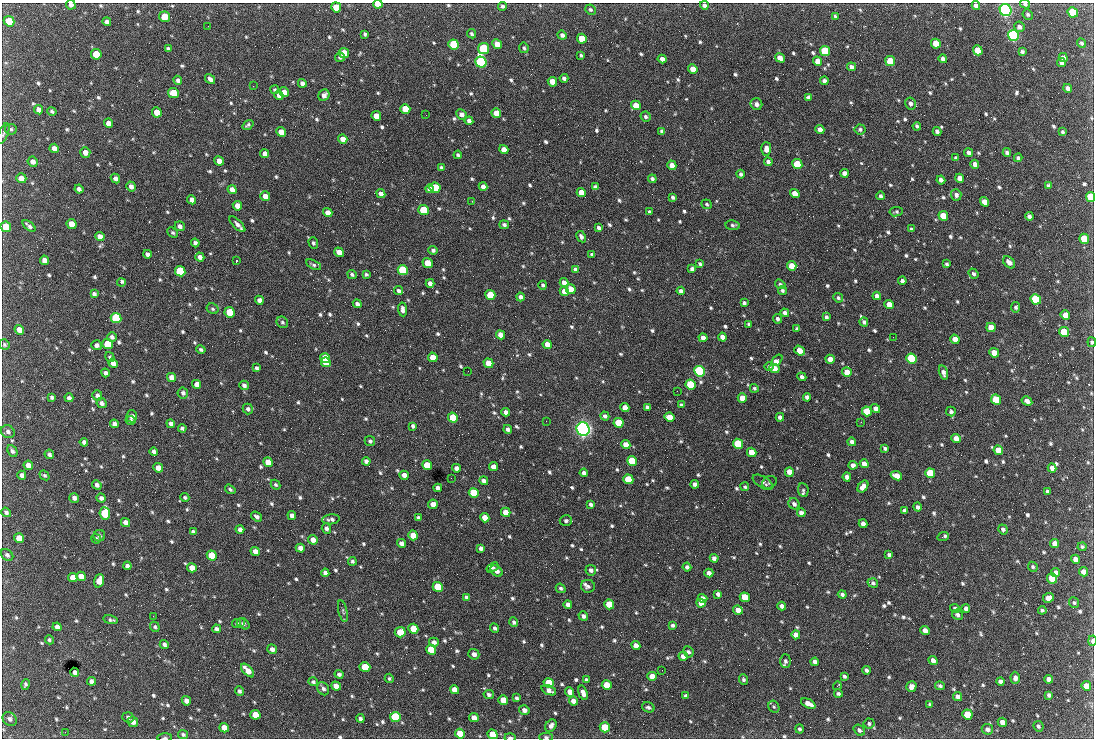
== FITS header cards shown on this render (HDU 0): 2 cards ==
NAXIS1  =                 1092 /fastest changing axis
NAXIS2  =                  736 /next to fastest changing axis

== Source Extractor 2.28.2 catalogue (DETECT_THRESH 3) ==
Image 1092 x 736 px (HDU 0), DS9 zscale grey, 1 PNG px = 1 image px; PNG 1096 x 740 px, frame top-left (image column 1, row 736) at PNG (2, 3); each listed source drawn as its Kron ellipse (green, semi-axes under 4 px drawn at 4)
Background 1910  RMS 40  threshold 121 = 3 sigma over >= 5 px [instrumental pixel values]
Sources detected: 870; of the 870, the 500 brightest by FLUX_AUTO listed and drawn (370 fainter detections omitted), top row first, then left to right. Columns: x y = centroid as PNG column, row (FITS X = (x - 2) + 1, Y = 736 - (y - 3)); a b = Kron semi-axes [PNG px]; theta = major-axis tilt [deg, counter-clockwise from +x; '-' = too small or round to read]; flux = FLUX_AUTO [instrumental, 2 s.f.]
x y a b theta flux
378 4 5 3 - 4.2e+04
1025 4 5 4 - 7.6e+03
71 5 5 4 - 1.1e+04
704 5 4 4 - 1.0e+04
502 6 4 4 - 6.1e+03
976 6 4 4 - 1.2e+04
336 7 5 5 - 5.7e+04
590 10 5 5 - 5.2e+03
1006 10 6 5 - 1.1e+06
1073 12 5 5 - 1.5e+05
1028 14 5 5 - 5.5e+03
835 16 4 3 - 5.2e+03
165 17 5 5 - 4.8e+04
9 21 5 5 - 7.5e+04
107 22 4 4 - 1.0e+04
208 26 2 2 - 4.6e+03
1019 27 5 5 - 9.9e+03
365 34 4 3 - 5.4e+03
471 34 5 4 - 5.0e+03
562 35 5 4 - 9.5e+03
1013 35 6 5 - 7.2e+05
582 39 5 4 - 5.7e+04
1082 43 5 4 - 6.5e+03
454 44 5 5 - 1.6e+05
497 44 5 4 - 3.8e+04
936 44 5 4 - 5.5e+04
524 48 5 4 - 5.1e+03
168 49 4 3 - 6.0e+03
483 49 5 5 - 2.7e+05
978 50 5 4 - 5.7e+04
825 51 5 5 - 2.0e+05
1022 52 3 3 - 5.9e+03
344 53 5 5 - 4.5e+04
96 54 5 5 - 7.7e+04
581 55 4 3 - 4.9e+03
340 57 5 4 - 5.9e+03
1063 57 4 4 - 1.1e+04
780 58 5 4 - 2.1e+04
662 59 4 4 - 1.6e+04
943 59 4 4 - 9.7e+03
818 61 5 4 - 2.5e+04
890 61 5 4 - 9.0e+04
481 62 6 5 - 5.5e+05
1061 63 4 4 - 9.1e+03
851 67 4 4 - 1.0e+04
693 69 5 4 - 3.0e+04
564 78 4 3 - 8.4e+03
210 79 5 4 - 1.0e+04
178 80 5 4 - 7.7e+03
824 81 4 4 - 1.0e+04
552 82 5 4 - 4.1e+04
302 83 4 4 - 1.2e+04
253 86 2 2 - 1.9e+04
1068 88 4 4 - 1.2e+04
275 90 4 4 - 5.0e+03
284 92 5 4 - 1.9e+04
173 93 5 5 - 6.2e+04
279 95 4 4 - 1.3e+04
324 95 6 5 - 1.4e+04
809 97 4 4 - 8.8e+03
911 103 6 5 - 9.4e+03
756 104 6 5 - 1.2e+04
636 105 5 4 - 3.1e+04
405 109 5 5 - 5.0e+04
38 110 5 4 - 1.4e+04
52 111 4 4 - 5.5e+03
157 112 5 4 - 3.8e+04
496 113 5 5 - 3.4e+04
462 114 5 5 - 1.3e+04
426 115 2 2 - 6.3e+03
376 116 5 4 - 2.6e+04
646 117 5 5 - 6.4e+03
469 121 4 4 - 1.1e+04
109 123 5 4 - 2.1e+04
248 125 6 3 36 5.9e+03
917 126 4 3 - 6.2e+03
11 129 6 5 - 5.5e+03
860 129 5 5 - 5.8e+03
820 130 5 4 - 1.6e+04
662 131 4 4 - 7.0e+03
937 131 4 3 - 8.6e+03
281 132 5 4 - 2.6e+04
1063 132 4 3 - 4.9e+03
3 133 11 5 68 6.0e+03
343 139 5 4 - 2.3e+04
54 148 4 4 - 1.5e+04
766 149 7 5 89 1.6e+04
504 150 5 4 - 2.8e+04
85 152 5 5 - 1.7e+04
1007 152 4 3 - 7.2e+03
969 153 4 4 - 9.5e+03
265 154 4 4 - 1.2e+04
458 155 4 3 - 5.7e+03
956 158 4 3 - 6.6e+03
1018 158 4 3 - 7.0e+03
219 161 5 4 - 2.0e+04
33 162 5 5 - 1.2e+04
768 162 4 4 - 7.7e+03
797 164 5 5 - 1.4e+05
975 164 4 4 - 1.3e+04
672 165 5 4 - 1.8e+04
441 168 4 3 - 5.3e+03
844 173 4 4 - 1.3e+04
741 174 4 4 - 5.8e+03
21 178 5 5 - 2.0e+04
960 178 4 4 - 2.3e+04
115 179 5 4 - 1.1e+04
652 179 4 4 - 7.7e+03
941 180 4 4 - 1.1e+04
131 186 5 4 - 1.2e+04
1048 186 4 4 - 6.4e+03
483 187 4 4 - 1.1e+04
595 187 4 4 - 1.0e+04
435 188 5 5 - 1.5e+05
79 189 4 4 - 8.5e+03
429 189 4 4 - 1.1e+04
232 190 5 4 - 1.8e+04
581 192 5 4 - 3.2e+04
381 194 5 4 - 1.2e+04
795 194 5 4 - 3.1e+04
956 195 5 5 - 8.9e+03
265 196 5 4 - 1.8e+04
881 196 4 3 - 6.3e+03
673 197 4 3 - 5.9e+03
1091 197 5 4 - 9.9e+04
192 200 4 4 - 1.6e+04
472 201 3 2 - 7.9e+03
984 202 5 4 - 2.6e+04
707 204 5 4 - 4.7e+03
237 206 5 4 - 2.2e+04
424 210 5 5 - 1.4e+05
650 212 4 3 - 5.4e+03
896 212 7 4 8 5.1e+03
328 213 5 4 - 2.4e+04
943 216 5 4 - 5.5e+04
1029 216 4 4 - 8.1e+03
72 224 5 5 - 3.2e+04
237 224 10 4 -44 1.1e+04
504 225 5 4 - 6.8e+03
733 225 7 4 -6 5.6e+03
29 226 7 3 -40 6.7e+03
180 226 5 4 - 9.3e+03
6 227 5 5 - 9.8e+04
599 228 4 3 - 7.0e+03
911 229 4 3 - 5.4e+03
173 233 6 4 -42 4.9e+03
100 237 5 4 - 1.8e+04
581 237 6 4 -60 8.4e+03
1084 239 5 4 - 7.6e+04
195 243 4 4 - 8.7e+03
313 243 6 4 -71 4.7e+03
433 250 4 4 - 6.4e+03
339 252 5 4 - 2.0e+04
147 254 4 4 - 9.6e+03
592 254 4 3 - 6.0e+03
200 257 4 4 - 1.1e+04
44 260 5 4 - 1.6e+04
236 261 3 2 - 1.1e+05
1009 262 7 5 -45 1.5e+04
428 263 5 4 - 5.4e+04
700 264 4 3 - 5.7e+03
947 264 4 3 - 4.8e+03
313 265 8 4 -27 5.4e+03
792 266 5 4 - 4.0e+04
575 269 4 4 - 9.0e+03
692 269 4 4 - 8.2e+03
403 270 5 5 - 2.5e+05
180 271 5 5 - 2.0e+05
352 274 5 4 - 5.5e+03
366 274 4 3 - 5.1e+03
974 274 5 4 - 6.8e+03
902 281 4 3 - 9.1e+03
564 282 4 4 - 1.5e+04
121 283 4 3 - 1.4e+04
430 283 4 4 - 1.2e+04
780 284 5 4 - 5.9e+03
543 285 4 4 - 6.1e+03
571 289 5 5 - 2.8e+04
782 290 4 4 - 6.1e+03
398 291 4 4 - 6.7e+03
564 291 5 4 - 2.4e+04
681 291 4 4 - 9.4e+03
94 294 4 4 - 7.8e+03
490 295 5 5 - 8.2e+04
877 296 4 4 - 1.1e+04
520 297 4 4 - 9.3e+03
838 298 5 4 - 5.5e+03
1036 299 5 5 - 2.5e+05
259 300 4 4 - 1.2e+04
744 303 4 3 - 6.7e+03
357 304 4 3 - 8.7e+03
889 304 5 4 - 2.6e+04
1016 307 5 4 - 6.5e+03
213 309 6 5 - 5.1e+03
402 309 7 4 -83 1.1e+04
230 312 5 5 - 8.7e+04
785 313 4 4 - 1.1e+04
1065 315 5 4 - 4.2e+04
826 317 4 3 - 6.3e+03
116 318 5 5 - 3.0e+05
778 319 5 4 - 7.5e+03
282 322 6 5 - 5.6e+03
864 322 4 4 - 7.2e+03
749 324 4 3 - 5.7e+03
991 327 5 4 - 3.4e+04
797 329 4 4 - 6.0e+03
19 330 5 4 - 2.6e+04
1064 332 5 5 - 9.0e+04
500 335 5 4 - 1.7e+04
112 337 5 4 - 8.8e+03
722 337 4 4 - 1.5e+04
893 337 2 2 - 1.5e+04
703 338 4 4 - 1.5e+04
955 339 5 4 - 2.3e+04
1092 342 5 4 - 4.8e+03
108 344 5 5 - 1.1e+05
547 344 4 4 - 2.0e+04
4 345 5 5 - 5.2e+03
96 345 5 5 - 9.9e+03
201 349 5 4 - 5.7e+03
800 351 6 4 -38 3.4e+04
994 353 5 4 - 3.5e+04
110 357 5 4 - 4.8e+03
433 357 5 4 - 3.8e+04
325 358 5 4 - 6.9e+04
911 358 5 5 - 2.6e+05
830 359 5 4 - 2.3e+04
777 360 7 3 50 2.5e+04
326 362 5 4 - 7.4e+04
113 363 5 4 - 1.4e+04
488 363 5 4 - 4.5e+04
769 366 4 4 - 5.6e+03
256 368 4 4 - 6.5e+03
774 368 5 4 - 2.6e+04
468 371 2 2 - 5.4e+03
699 371 5 5 - 6.3e+05
847 372 5 4 - 3.2e+04
105 373 4 4 - 9.5e+03
943 373 7 4 -74 1.1e+04
171 377 5 4 - 1.6e+04
802 377 5 4 - 7.5e+03
197 384 5 4 - 1.9e+04
691 384 5 4 - 1.6e+05
244 385 5 4 - 7.9e+03
754 388 4 4 - 4.7e+03
677 391 2 2 - 6.0e+03
183 393 5 5 - 7.6e+03
97 395 5 4 - 9.9e+03
52 397 4 3 - 6.0e+03
807 397 4 4 - 1.1e+04
69 398 4 4 - 7.8e+03
742 398 5 4 - 3.7e+04
996 400 5 5 - 9.5e+04
1027 401 5 4 - 1.1e+04
102 403 5 4 - 8.8e+03
681 405 4 3 - 5.7e+03
625 407 5 4 - 2.3e+04
647 407 4 4 - 7.3e+03
876 408 5 4 - 1.2e+04
248 409 5 5 - 7.6e+03
867 411 5 4 - 9.3e+04
951 411 5 4 - 7.2e+03
506 412 4 4 - 1.1e+04
132 416 6 5 - 1.3e+04
605 416 4 4 - 8.9e+03
669 417 5 4 - 3.2e+04
780 417 4 4 - 9.5e+03
453 418 5 4 - 1.3e+05
131 421 5 4 - 6.3e+03
546 421 2 2 - 6.5e+03
861 422 2 2 - 7.7e+03
618 423 5 4 - 1.1e+05
114 424 4 4 - 1.0e+04
171 424 4 4 - 1.1e+04
413 426 4 4 - 6.9e+03
182 428 4 4 - 6.9e+03
508 429 4 4 - 8.4e+03
583 429 7 6 - 1.5e+06
8 432 7 6 - 9.5e+03
956 438 5 4 - 2.1e+04
370 441 5 5 - 6.0e+03
84 442 4 4 - 8.9e+03
852 442 4 4 - 9.0e+03
738 444 5 5 - 1.5e+05
626 445 5 4 - 2.8e+04
885 448 4 3 - 6.1e+03
998 450 5 4 - 4.2e+04
12 451 6 4 -63 7.9e+03
154 452 4 4 - 9.4e+03
752 452 5 4 - 3.6e+04
49 454 5 4 - 7.7e+03
366 461 4 4 - 1.0e+04
632 461 5 5 - 1.2e+05
268 462 5 4 - 4.3e+04
864 464 4 4 - 1.6e+04
28 465 5 4 - 1.9e+04
427 465 5 4 - 5.8e+04
853 465 4 4 - 1.3e+04
493 467 4 4 - 2.0e+04
158 468 5 4 - 2.4e+04
456 468 4 4 - 1.2e+04
1052 468 4 4 - 1.4e+04
789 472 5 4 - 3.0e+04
584 473 4 4 - 1.0e+04
930 473 5 4 - 1.5e+05
22 475 4 4 - 1.1e+04
45 475 5 4 - 4.8e+03
404 475 5 4 - 1.8e+04
896 476 6 4 -23 2.4e+04
847 477 4 4 - 1.3e+04
451 478 2 2 - 5.1e+03
628 479 5 5 - 9.1e+04
484 481 5 4 - 1.0e+04
763 482 11 5 -32 9.5e+03
769 482 7 6 - 6.4e+03
695 484 4 4 - 1.1e+04
97 485 5 4 - 1.0e+04
276 485 5 4 - 5.2e+03
745 487 4 4 - 4.9e+03
863 487 7 4 54 1.7e+04
438 488 4 4 - 1.3e+04
230 489 5 4 - 5.2e+03
803 490 7 5 -83 4.8e+03
1048 491 4 3 - 5.3e+03
474 493 5 5 - 1.8e+05
185 497 4 4 - 5.3e+03
74 498 5 4 - 1.0e+04
101 498 5 4 - 9.6e+03
433 504 5 4 - 1.7e+04
591 504 4 3 - 7.0e+03
794 504 6 5 - 8.8e+03
918 507 4 4 - 9.5e+03
904 511 4 4 - 6.9e+03
6 512 5 4 - 7.1e+03
506 512 5 4 - 3.1e+04
105 513 6 5 - 1.6e+05
801 513 4 4 - 9.6e+03
292 515 4 4 - 1.2e+04
257 517 6 4 -37 8.4e+03
418 517 4 3 - 4.6e+03
485 518 5 4 - 3.1e+04
331 519 9 5 5 8.6e+03
566 521 6 5 - 7.4e+03
125 522 5 4 - 1.5e+04
863 524 4 4 - 1.3e+04
326 528 5 4 - 8.1e+03
240 529 4 4 - 1.1e+04
1003 529 5 4 - 8.2e+03
193 532 4 3 - 6.5e+03
413 535 5 4 - 4.7e+04
99 536 6 5 - 5.8e+03
943 537 6 3 24 8.4e+03
19 538 5 5 - 4.3e+04
96 539 5 4 - 5.0e+03
313 540 5 4 - 1.9e+04
401 543 5 4 - 1.3e+04
1055 543 5 4 - 1.7e+04
1082 547 4 4 - 5.0e+03
300 548 4 4 - 1.5e+04
481 548 4 4 - 8.4e+03
255 551 5 4 - 1.7e+04
7 555 7 5 -44 7.7e+03
212 555 5 5 - 8.4e+04
889 555 4 3 - 5.9e+03
714 558 4 4 - 9.8e+03
1076 559 4 4 - 2.1e+04
352 561 4 4 - 5.8e+03
127 566 4 4 - 9.6e+03
687 567 4 4 - 7.2e+03
1033 567 5 4 - 4.9e+03
192 568 5 4 - 2.3e+04
493 568 6 4 31 6.0e+03
591 570 5 5 - 9.1e+03
496 571 7 5 -43 1.3e+04
1056 572 4 4 - 1.1e+04
1084 572 5 4 - 1.8e+04
325 573 4 4 - 9.7e+03
709 573 4 4 - 1.3e+04
81 576 5 4 - 2.4e+04
73 577 5 4 - 2.7e+04
1052 578 5 5 - 1.2e+05
99 581 7 5 70 2.9e+04
873 583 5 4 - 6.4e+03
588 586 7 6 - 9.4e+03
438 587 5 5 - 1.2e+05
561 588 5 4 - 5.3e+03
718 594 4 4 - 9.5e+03
842 594 4 4 - 6.3e+03
466 597 4 4 - 6.8e+03
745 597 5 4 - 6.3e+04
703 598 5 4 - 1.8e+04
1049 598 6 5 - 2.8e+04
701 603 4 4 - 2.1e+04
1074 603 5 5 - 5.2e+03
609 604 5 4 - 7.6e+04
568 605 4 4 - 1.3e+04
782 606 4 4 - 1.1e+04
955 608 5 4 - 6.7e+03
966 608 4 4 - 8.7e+03
738 610 5 4 - 2.3e+04
1042 610 4 4 - 5.6e+03
343 611 11 4 -77 6.3e+03
957 615 5 5 - 7.3e+03
153 616 2 2 - 1.0e+04
583 616 5 4 - 9.5e+03
111 620 7 4 -11 6.0e+03
240 622 3 3 - 5.8e+03
514 622 5 4 - 6.2e+03
237 624 4 3 - 5.4e+03
243 624 7 5 -38 5.4e+03
672 625 3 3 - 6.6e+03
57 627 5 4 - 1.3e+04
155 627 5 4 - 5.3e+03
495 628 5 4 - 6.8e+03
216 629 4 4 - 8.6e+03
413 629 5 5 - 5.9e+04
925 631 5 4 - 1.9e+04
400 632 5 5 - 5.4e+04
796 635 4 4 - 1.9e+04
49 640 5 4 - 5.3e+03
1092 641 5 3 - 1.2e+04
434 642 5 4 - 9.8e+03
164 644 5 4 - 9.0e+03
636 645 5 4 - 1.8e+04
272 649 5 4 - 1.1e+04
431 650 5 5 - 9.6e+04
688 652 6 5 - 6.5e+03
474 654 5 5 - 1.2e+04
683 656 4 4 - 1.2e+04
933 660 4 4 - 1.3e+04
785 661 7 5 -89 7.9e+03
815 662 4 4 - 1.1e+04
365 667 5 5 - 8.5e+04
248 670 8 4 -47 2.5e+04
662 670 2 2 - 5.9e+03
866 670 4 3 - 6.9e+03
75 672 5 4 - 1.2e+04
339 674 4 4 - 8.4e+03
652 676 5 4 - 2.4e+04
844 676 4 3 - 5.9e+03
389 678 5 4 - 4.7e+03
1015 678 6 4 -88 1.1e+04
1049 679 4 4 - 1.4e+04
586 680 4 3 - 5.5e+03
743 680 5 4 - 5.7e+03
91 681 4 4 - 9.3e+03
313 682 5 4 - 5.5e+03
1001 682 4 4 - 1.0e+04
549 683 5 5 - 1.1e+05
25 684 5 4 - 5.6e+03
607 685 5 4 - 5.8e+04
336 686 5 4 - 1.8e+04
837 686 4 2 - 5.6e+03
940 686 5 4 - 5.7e+03
1086 686 5 4 - 2.8e+04
911 687 5 5 - 1.3e+04
323 689 7 5 -57 9.1e+03
455 690 5 4 - 3.0e+04
549 690 8 4 -23 1.4e+04
239 691 5 4 - 6.2e+03
570 692 5 4 - 2.0e+04
583 693 7 4 -72 1.5e+04
838 694 4 3 - 5.6e+03
489 695 5 4 - 6.9e+03
1049 695 4 4 - 7.4e+03
686 696 4 4 - 7.4e+03
958 697 5 4 - 1.3e+04
517 698 3 3 - 5.5e+03
503 700 5 4 - 4.2e+04
186 701 5 4 - 1.4e+04
573 701 5 4 - 2.0e+04
808 704 8 4 -25 2.1e+04
930 704 4 3 - 4.8e+03
648 707 6 5 - 6.8e+03
774 707 6 5 - 5.0e+03
524 710 5 5 - 1.3e+04
967 714 5 5 - 7.6e+04
255 715 5 4 - 3.8e+04
128 717 6 5 - 7.4e+03
395 717 5 5 - 3.0e+05
360 718 4 3 - 7.1e+03
474 718 5 4 - 2.1e+04
10 719 8 6 -44 1.0e+04
133 722 5 5 - 1.5e+04
1002 722 5 4 - 1.7e+04
869 724 5 5 - 5.8e+03
551 726 7 5 55 1.2e+04
1038 726 5 5 - 6.2e+03
605 727 5 5 - 8.5e+04
224 728 5 4 - 2.8e+04
799 729 4 4 - 5.0e+03
987 729 6 5 - 1.1e+04
859 730 6 5 - 7.1e+03
65 732 2 2 - 9.9e+03
183 734 5 4 - 5.1e+03
460 734 5 4 - 4.8e+04
492 734 5 4 - 4.3e+04
510 737 5 3 - 7.2e+03
546 737 6 4 -1 6.2e+03
165 738 7 3 3 5.0e+03
At the frame edge (FLAGS 8, measured only in part): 13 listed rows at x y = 378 4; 1025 4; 71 5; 704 5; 976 6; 3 133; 1091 197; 6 227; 1092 342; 1092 641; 510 737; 546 737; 165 738
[370 fainter detections neither listed nor drawn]